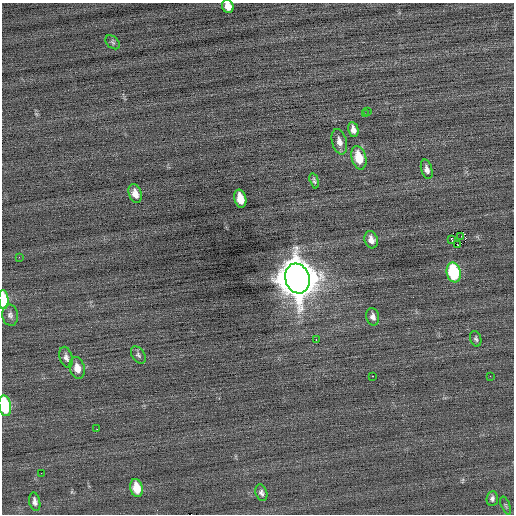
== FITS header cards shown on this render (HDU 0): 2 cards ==
NAXIS1  =                  512 / Axis length
NAXIS2  =                  512 / Axis length

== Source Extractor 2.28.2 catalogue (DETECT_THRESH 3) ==
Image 512 x 512 px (HDU 0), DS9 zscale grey, 1 PNG px = 1 image px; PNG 516 x 516 px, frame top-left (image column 1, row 512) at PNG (2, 3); each listed source drawn as its Kron ellipse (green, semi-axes under 4 px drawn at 4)
Background -0.0154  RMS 0.73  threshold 2.19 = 3 sigma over >= 5 px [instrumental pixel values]
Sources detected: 36; all 36 listed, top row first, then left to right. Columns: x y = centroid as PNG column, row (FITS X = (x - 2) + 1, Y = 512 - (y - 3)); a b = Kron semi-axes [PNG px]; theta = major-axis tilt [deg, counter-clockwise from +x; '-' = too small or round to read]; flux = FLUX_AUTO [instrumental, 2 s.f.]
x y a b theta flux
228 6 7 5 -66 370
113 42 8 5 -42 100
367 111 3 2 - 140
365 114 3 2 - 160
353 130 8 5 -79 270
339 142 13 7 -75 310
359 158 12 7 -74 1100
427 169 10 5 -74 210
314 181 8 4 -75 96
135 194 10 6 -72 390
240 199 9 6 -76 830
461 236 2 2 - 26
451 239 3 2 - 120
371 240 9 6 -72 310
458 245 3 2 - 200
19 257 3 2 - 38
454 272 10 7 -78 3600
297 278 15 12 -72 140000
4 300 9 5 -86 2000
10 315 10 8 -81 200
373 317 9 6 -77 220
476 339 8 5 -72 110
316 340 3 2 - 240
138 355 9 6 -56 130
66 357 11 6 -74 200
77 368 11 7 -76 460
373 376 2 2 - 36
490 376 2 2 - 96
5 406 10 6 -80 3600
97 429 2 2 - 69
41 473 2 2 - 100
136 488 9 6 -78 870
261 493 8 5 -70 150
492 498 7 5 86 140
35 502 9 5 -78 190
506 505 9 3 -69 69
At the frame edge (FLAGS 8, measured only in part): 3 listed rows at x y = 228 6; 4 300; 5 406